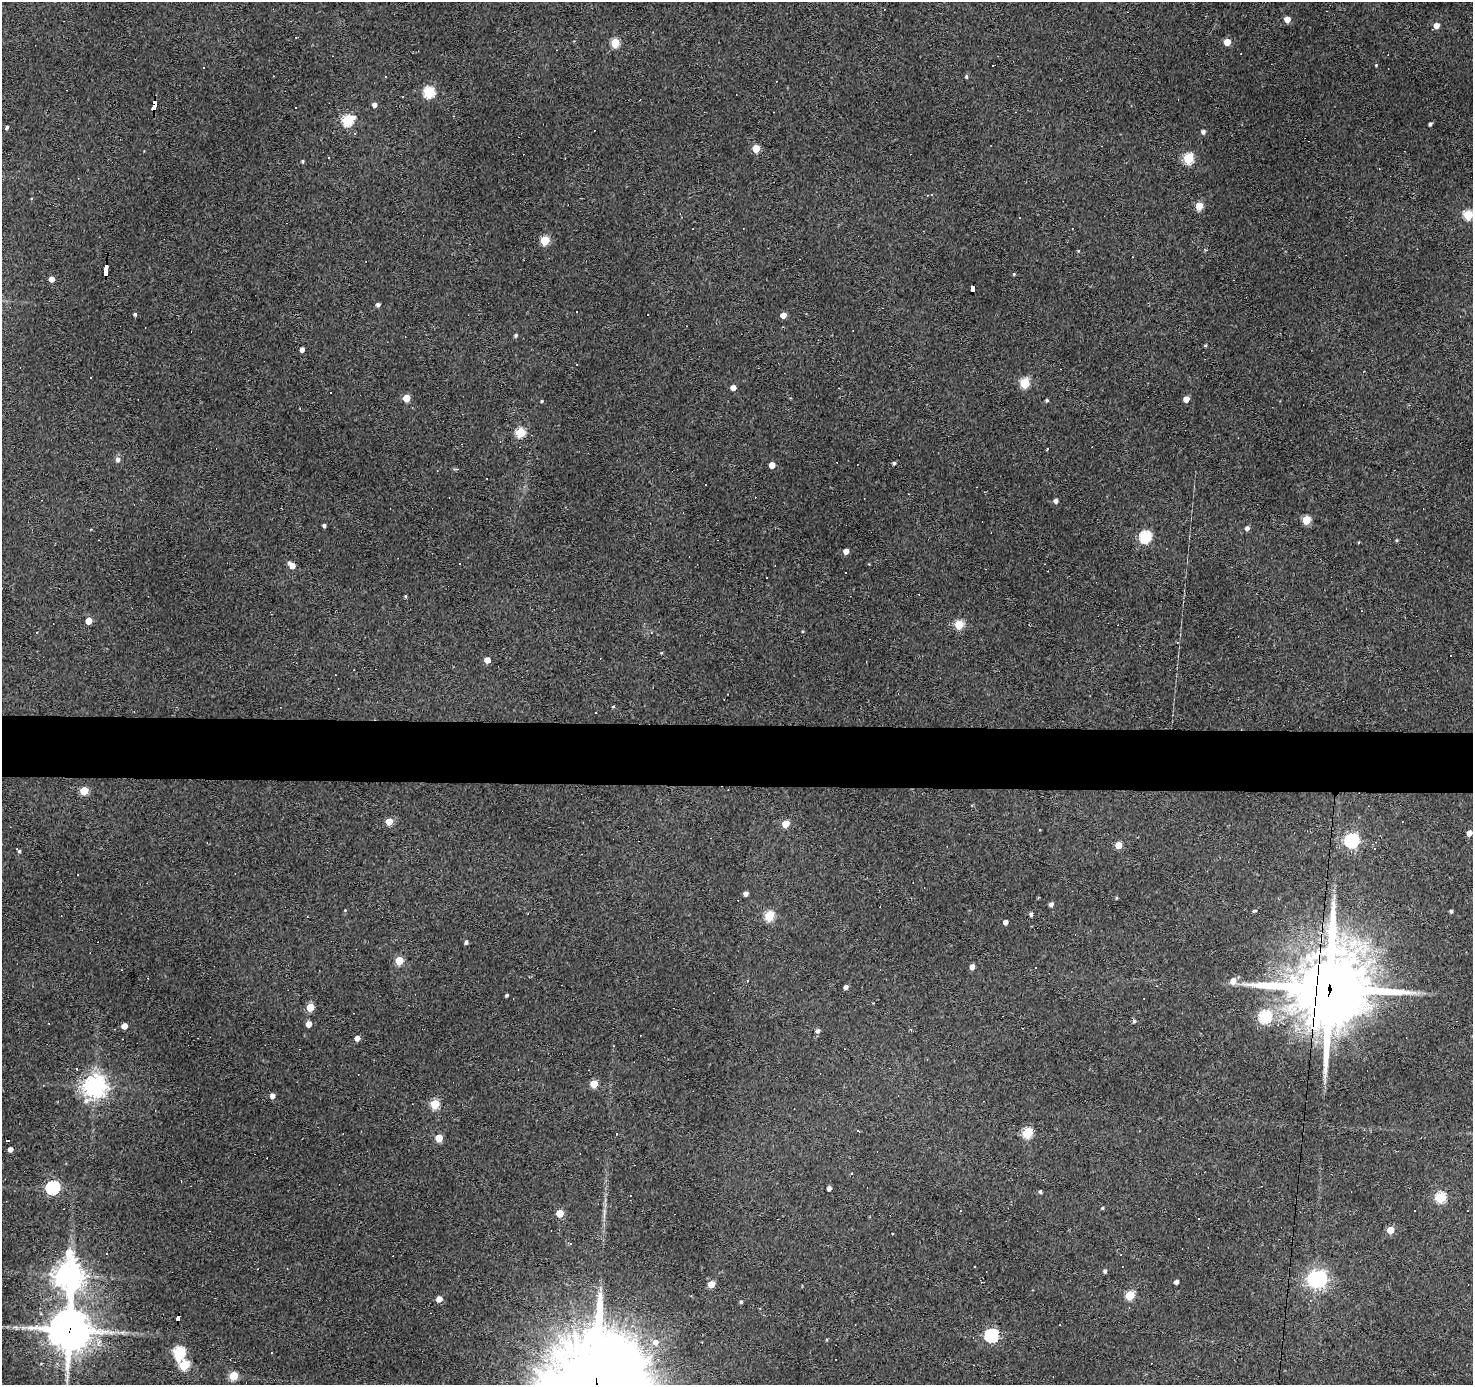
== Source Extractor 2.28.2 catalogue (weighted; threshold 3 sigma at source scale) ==
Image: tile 5 of 3 x 3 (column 2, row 2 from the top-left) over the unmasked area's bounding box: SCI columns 1471-2941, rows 1572-2954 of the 4411 x 4436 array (HDU 1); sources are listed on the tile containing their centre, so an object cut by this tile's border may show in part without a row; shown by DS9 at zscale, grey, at full resolution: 1 PNG px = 1 image px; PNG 1475 x 1387 px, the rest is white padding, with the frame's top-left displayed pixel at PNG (2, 2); no overlay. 4% of this frame is shown black and not used: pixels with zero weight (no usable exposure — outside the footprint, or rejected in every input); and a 3 px margin inside the footprint's outer edge (the drizzle kernel's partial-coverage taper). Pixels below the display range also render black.
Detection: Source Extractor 2.28.2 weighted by HDU 2 'WHT'; one run over the whole footprint, this tile lists its part. Background 0.112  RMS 0.0086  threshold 0.0389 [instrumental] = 3 sigma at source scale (4.5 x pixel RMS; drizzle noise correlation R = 1.50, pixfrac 1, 0.05/0.05 arcsec/px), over >= 5 px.
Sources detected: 172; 1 inside a brighter object's white glare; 44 cosmic-ray / hot-pixel residue — not listed; the other 127 listed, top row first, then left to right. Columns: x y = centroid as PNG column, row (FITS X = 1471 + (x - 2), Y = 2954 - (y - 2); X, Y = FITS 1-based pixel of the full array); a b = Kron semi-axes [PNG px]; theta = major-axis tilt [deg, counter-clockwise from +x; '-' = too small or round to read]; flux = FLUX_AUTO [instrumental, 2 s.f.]
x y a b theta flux
1287 19 5 4 - 10
1436 26 5 4 - 6.6
296 37 2 2 - 0.71
1227 42 5 5 - 14
615 43 5 5 - 34
1376 65 4 3 - 0.74
966 76 5 4 - 1.5
429 92 6 5 - 76
374 105 5 4 - 3.5
154 106 9 4 81 130
347 120 7 5 34 76
1430 124 4 3 - 2
7 127 4 3 - 1.7
1203 132 4 4 - 2.6
355 133 3 3 - 0.76
756 149 5 5 - 21
329 158 3 2 - 1
1188 158 6 5 - 57
303 161 3 3 - 1.2
1199 206 5 4 - 25
1468 215 5 5 - 44
545 240 5 5 - 36
1078 251 4 3 - 0.8
105 270 11 3 83 250
1014 274 4 4 - 0.77
52 279 4 4 - 8.2
972 289 7 4 90 220
378 305 4 4 - 2.4
135 314 4 4 - 1.7
783 315 5 4 - 7.9
516 335 5 4 - 1.5
1205 345 4 3 - 0.91
302 349 4 4 - 4.4
1025 383 5 5 - 48
733 387 4 4 - 6.1
406 398 5 5 - 19
1186 399 5 4 - 7.8
1047 400 5 3 - 1.1
542 401 4 3 - 0.99
520 432 5 5 - 49
118 459 6 5 - 3.1
894 463 4 4 - 1.8
772 465 5 4 - 8.9
1055 501 5 4 - 3
1306 520 5 5 - 32
324 525 4 3 - 1.8
1247 528 5 5 - 3
1145 537 6 5 - 92
1397 540 5 3 - 0.83
846 551 5 4 - 5.7
292 565 6 5 - 9.7
405 596 4 4 - 0.89
89 621 5 4 - 12
959 624 5 5 - 35
803 631 5 3 - 0.79
661 653 5 3 - 0.71
487 660 5 4 - 8
613 707 4 3 - 0.89
84 790 6 5 - 21
389 821 5 4 - 14
785 824 5 5 - 19
1469 833 5 4 - 6.4
1352 841 6 6 - 210
1118 845 5 4 - 16
18 851 7 3 -48 1.5
746 893 4 4 - 3.3
1116 898 5 3 - 0.8
1051 904 4 4 - 3.1
345 910 4 3 - 0.67
1255 911 6 3 8 1
1451 911 4 3 - 1.3
1031 914 4 4 - 2.7
769 916 5 5 - 45
1005 922 4 4 - 4
466 942 5 4 - 1.7
399 961 5 5 - 25
972 967 5 4 - 4.3
1233 981 7 6 - 6.9
846 987 4 4 - 3.5
1329 988 29 24 80 8200
507 995 3 3 - 1.2
310 1007 5 5 - 22
1265 1017 6 6 - 91
1134 1021 4 4 - 1.7
309 1024 5 4 - 8.1
124 1026 5 4 - 7.9
817 1031 5 4 - 3
357 1038 4 4 - 5.9
77 1069 3 3 - 3
594 1084 5 5 - 21
95 1086 7 7 - 690
272 1096 5 5 - 4.3
87 1100 12 6 26 4.4
435 1104 5 5 - 41
857 1131 3 3 - 1.5
1027 1133 6 5 - 58
616 1134 3 2 - 0.54
439 1138 5 5 - 17
10 1149 4 4 - 4.2
52 1188 6 6 - 150
829 1188 4 4 - 3.6
1040 1191 4 4 - 1.7
1441 1197 6 5 - 68
1102 1208 4 3 - 0.96
559 1213 5 5 - 19
1390 1230 5 5 - 16
570 1244 4 3 - 0.76
107 1254 3 2 - 0.59
975 1267 3 2 - 0.71
1105 1271 4 4 - 2
69 1275 13 9 89 980
1315 1279 7 6 - 220
1176 1282 4 4 - 3.1
711 1284 5 4 - 15
1130 1295 5 5 - 39
439 1299 5 5 - 6.5
741 1302 4 3 - 1.4
178 1318 6 4 81 77
32 1328 19 8 4 10
69 1330 14 13 - 2300
122 1332 7 4 -18 2
991 1335 6 6 - 140
826 1340 5 3 - 0.78
655 1342 8 7 - 5.1
179 1352 7 6 - 79
184 1365 5 5 - 51
233 1376 5 5 - 30
Overlapping masked pixels (flux is a lower limit): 6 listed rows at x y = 154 106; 105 270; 972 289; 1329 988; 178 1318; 69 1330